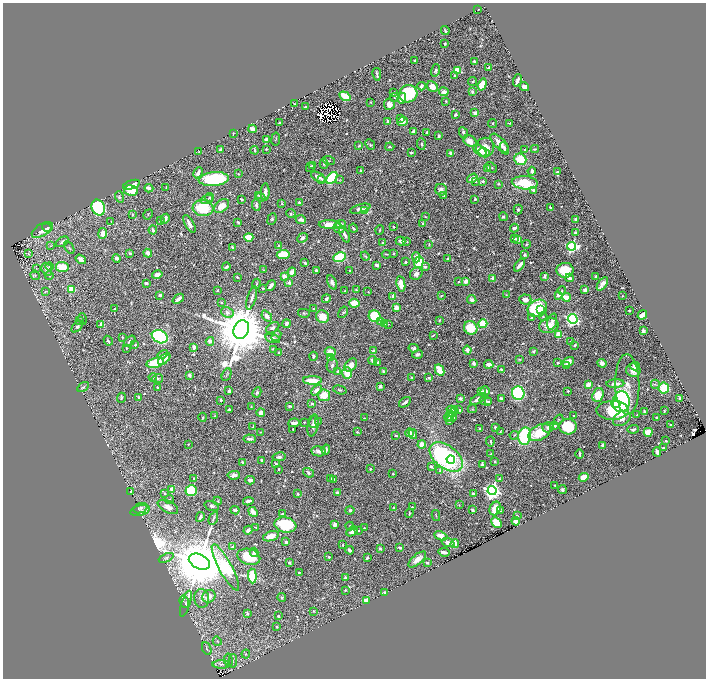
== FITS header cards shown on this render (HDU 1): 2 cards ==
NAXIS1  =                 1407
NAXIS2  =                 1352

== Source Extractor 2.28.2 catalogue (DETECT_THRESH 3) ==
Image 1407 x 1352 px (HDU 1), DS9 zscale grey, zoomed out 1/2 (1 PNG px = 2 x 2 image px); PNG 708 x 680 px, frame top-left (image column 2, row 1351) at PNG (3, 3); each listed source drawn as its Kron ellipse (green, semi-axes under 4 px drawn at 4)
Background 0.663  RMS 0.011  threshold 0.0333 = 3 sigma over >= 5 px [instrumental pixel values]
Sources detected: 767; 40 cannot appear on this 1/2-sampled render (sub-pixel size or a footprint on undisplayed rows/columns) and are neither listed nor drawn; of the other 727, the 500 brightest by FLUX_AUTO listed and drawn (227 fainter detections omitted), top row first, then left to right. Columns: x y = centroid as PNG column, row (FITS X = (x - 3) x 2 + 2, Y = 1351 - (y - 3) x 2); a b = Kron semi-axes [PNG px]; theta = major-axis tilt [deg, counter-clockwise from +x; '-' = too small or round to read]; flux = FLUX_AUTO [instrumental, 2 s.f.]
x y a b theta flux
478 9 2 2 - 1.8
445 31 4 2 - 2.5
445 44 4 3 - 2.6
415 60 2 2 - 1.8
474 61 2 2 - 5.6
489 68 4 2 - 8.6
436 70 6 4 73 4.2
457 71 3 3 - 95
377 74 6 2 -80 4.3
455 75 4 3 - 3.1
517 80 6 2 70 12
473 81 5 4 - 3.4
482 85 6 4 71 54
422 86 4 3 - 5.5
432 87 6 5 - 19
524 87 5 3 - 14
444 92 5 4 - 12
472 92 4 3 - 6.1
394 93 4 3 - 3.3
408 94 9 8 - 150
345 96 6 3 -33 68
394 98 4 3 - 2.7
402 98 5 3 - 23
446 101 3 3 - 1.7
370 102 3 2 - 1.8
295 104 2 2 - 1.9
389 104 6 5 - 16
306 107 3 2 - 3.5
475 113 3 2 - 19
455 115 3 2 - 5.1
401 119 4 3 - 4.3
387 121 3 3 - 3.3
402 121 5 4 - 18
279 123 3 2 - 3.5
493 123 4 3 - 2.7
510 123 3 2 - 2
252 129 4 3 - 12
413 131 4 3 - 5.6
427 132 3 2 - 4.7
233 133 3 2 - 2
463 133 6 3 -64 4.6
439 136 4 3 - 3.5
266 139 2 2 - 19
276 139 6 2 81 2.1
470 141 7 5 -33 19
499 143 12 5 -47 22
421 144 6 3 -85 3.9
370 145 6 3 -48 4.1
359 146 2 2 - 3
390 147 4 2 - 2.5
485 147 10 9 - 26
504 148 6 3 -67 6.7
266 149 2 2 - 2
535 149 4 2 - 3.6
220 150 3 2 - 5.8
255 150 4 2 - 2.3
525 150 3 3 - 4.1
199 151 2 2 - 2.4
480 151 7 4 -39 33
484 152 5 3 - 27
411 153 3 2 - 4.2
451 153 3 2 - 9.1
520 159 6 5 - 63
329 161 6 3 -19 2.1
324 164 5 4 - 3.2
312 165 3 3 - 1.8
310 167 5 3 - 4.3
487 168 3 3 - 11
491 168 6 3 -39 3.1
361 171 3 2 - 2.4
532 171 4 3 - 12
557 172 3 3 - 2.1
198 173 6 3 62 14
238 174 2 2 - 2
318 177 8 3 -29 17
332 178 7 4 50 180
472 178 5 3 - 14
214 179 15 7 5 180
322 179 3 2 - 2.2
340 180 4 3 - 2.1
476 181 3 3 - 3.6
483 181 3 3 - 5
525 183 13 6 -4 91
498 184 4 3 - 2.6
131 185 9 4 18 30
166 187 2 2 - 1.8
149 188 4 3 - 17
131 190 7 5 -11 52
441 190 6 5 - 11
533 190 2 2 - 14
265 192 9 3 87 14
258 195 4 3 - 2.3
444 195 3 3 - 1.7
119 197 6 4 -71 3.4
209 197 4 3 - 2.9
261 197 5 3 - 3.7
207 199 6 3 17 3.8
242 199 3 3 - 3.2
475 199 4 3 - 3.9
299 203 3 2 - 4.6
282 204 2 2 - 2.7
256 205 6 3 -84 5.6
222 206 8 5 39 33
98 207 8 6 -65 190
550 207 3 2 - 3.1
203 208 10 8 -5 97
360 209 10 4 16 11
518 209 5 3 - 3.2
365 211 3 3 - 98
132 214 4 2 - 1.8
148 214 5 3 - 2
291 214 4 3 - 2.6
425 217 3 2 - 1.7
503 217 4 4 - 4.2
165 219 5 3 - 11
272 219 6 3 68 4.3
575 219 2 2 - 14
301 220 5 4 - 6.8
161 221 3 3 - 6.5
111 222 4 3 - 1.7
238 222 3 2 - 4.6
189 224 10 3 -61 13
330 224 11 4 -2 27
341 224 5 3 - 7.7
422 224 3 2 - 3.5
47 227 5 4 - 4.6
394 227 2 2 - 2
339 228 6 4 -22 10
353 228 5 2 - 3
514 228 4 3 - 9.2
42 230 12 6 31 28
153 230 4 3 - 6.7
380 230 5 2 - 1.8
103 233 5 3 - 22
576 233 4 3 - 5.5
344 234 9 3 -65 11
249 237 4 3 - 64
302 238 6 3 40 7.2
514 238 3 3 - 3.5
518 239 2 2 - 28
400 241 5 3 - 5.6
62 242 7 4 35 7.2
407 242 3 3 - 1.9
382 243 3 2 - 2.4
429 244 3 3 - 2.3
526 244 4 3 - 2
51 246 3 3 - 1.9
278 246 3 3 - 2.3
572 246 4 4 - 350
69 247 7 3 -58 4.3
232 247 4 2 - 3.1
130 253 3 2 - 2.9
148 253 4 3 - 11
29 254 3 2 - 2.4
283 254 6 4 6 66
386 254 4 2 - 2.7
393 254 3 2 - 1.9
524 255 3 2 - 5.9
365 256 5 3 - 2.9
339 257 6 4 25 160
416 257 5 4 - 18
117 258 4 3 - 8.9
81 259 6 4 -34 8.2
447 259 2 2 - 3.5
406 262 3 2 - 4.6
419 262 5 4 - 62
305 263 3 2 - 4.8
377 265 3 3 - 7.7
519 265 7 2 52 18
49 266 4 3 - 4.2
62 267 6 5 - 48
226 267 4 3 - 5.5
425 267 4 3 - 5.5
37 269 4 3 - 1.9
47 269 7 5 -66 9.5
264 270 3 3 - 1.9
316 270 3 2 - 3.4
350 270 2 2 - 2.6
565 270 8 7 - 62
292 272 4 4 - 19
416 274 7 5 38 12
35 275 5 3 - 3.1
49 275 4 3 - 2.7
157 275 5 3 - 20
284 276 3 2 - 17
544 276 3 2 - 5.9
237 277 3 2 - 3.2
596 277 3 2 - 6.6
492 278 3 3 - 10
569 278 4 3 - 6.3
466 281 3 3 - 18
289 282 3 3 - 11
332 282 7 4 -65 11
459 282 4 3 - 2.3
146 283 3 2 - 9
256 284 5 3 - 3
401 284 8 4 -80 23
602 284 8 3 55 12
271 286 6 3 51 13
263 288 3 3 - 2.8
72 289 4 4 - 34
217 290 4 3 - 2.5
356 290 3 2 - 2.4
585 290 3 2 - 16
345 291 2 2 - 2
562 291 4 3 - 2.9
45 292 4 3 - 1.8
368 292 2 2 - 1.9
160 295 3 2 - 4.1
441 295 3 2 - 2.3
506 295 4 3 - 1.8
558 295 3 3 - 14
393 296 4 3 - 9.9
622 296 2 2 - 2.4
566 297 4 3 - 41
252 298 12 3 73 8.9
178 299 6 2 40 12
326 299 4 3 - 5.6
472 300 5 3 - 7.5
525 300 6 5 - 16
222 302 2 2 - 2.3
354 303 5 4 - 37
396 308 3 3 - 26
537 308 10 8 29 150
115 309 2 2 - 4.7
314 309 3 3 - 2.5
540 309 3 2 - 17
629 311 2 2 - 7.3
227 312 6 5 - 10
343 312 6 4 59 4.1
304 313 6 3 -14 3
642 315 5 3 - 15
267 316 6 4 -48 9.5
375 316 6 5 - 120
322 317 6 6 - 38
543 317 4 3 - 2.4
531 318 3 3 - 3.3
82 319 6 3 -78 2.6
573 319 5 4 - 370
439 320 4 3 - 2.2
79 321 4 3 - 4.8
380 322 3 3 - 15
552 322 8 4 72 7.1
385 323 4 3 - 5.7
287 324 4 3 - 8.1
388 324 3 3 - 1.9
483 324 4 4 - 75
101 325 3 3 - 9
549 326 10 7 11 28
77 327 7 4 46 5.2
273 328 7 4 33 7.6
471 328 7 6 - 67
241 329 9 7 67 22000
643 331 3 2 - 11
559 334 3 3 - 48
433 335 4 2 - 2
276 336 6 4 50 4.2
122 337 3 3 - 1.8
160 337 8 6 -26 230
273 339 7 4 -17 14
108 341 5 2 - 4.7
130 341 7 3 44 4.2
210 341 4 3 - 12
570 342 3 3 - 3.6
135 345 3 2 - 2.1
575 345 3 2 - 3.8
194 347 4 2 - 7.4
126 348 2 2 - 2.6
414 348 5 4 - 6
273 349 2 2 - 1.9
467 350 4 3 - 11
373 351 4 3 - 8.5
534 351 4 3 - 3.8
330 352 5 4 - 19
278 353 3 2 - 1.8
163 354 5 3 - 7.2
417 354 5 3 - 4.7
313 356 4 4 - 5.8
331 357 4 3 - 19
164 359 7 3 43 18
519 359 4 2 - 2.3
372 360 5 3 - 7.5
378 362 3 3 - 3.3
568 362 6 4 28 18
155 363 8 5 15 96
473 363 3 3 - 8.7
558 363 3 2 - 3
602 363 4 4 - 7.9
489 364 5 3 - 17
332 365 7 5 80 6.4
351 365 7 5 47 18
567 366 4 3 - 2.6
635 366 5 4 - 19
501 369 3 3 - 4.9
440 370 6 4 -61 33
633 370 7 7 - 22
338 371 3 3 - 5.2
383 371 3 2 - 2.3
347 373 6 4 -74 45
190 375 4 3 - 5.7
227 375 7 3 65 2.7
153 377 4 3 - 3.1
412 377 4 3 - 1.8
429 378 3 2 - 2.9
157 379 6 3 10 4.2
312 380 9 3 -1 50
615 384 9 3 3 17
655 384 4 3 - 3
588 385 4 3 - 22
627 385 30 12 -88 39
380 386 3 3 - 5.4
83 387 6 3 31 4.2
157 387 2 2 - 2.7
664 388 5 5 - 68
316 390 6 4 45 17
340 390 7 3 -17 2.9
229 391 3 2 - 5.1
485 391 5 4 - 12
568 391 2 2 - 2.7
257 392 5 4 - 4
481 392 3 3 - 5.5
518 393 7 6 - 220
324 395 6 6 - 49
598 395 7 5 71 41
138 397 3 3 - 3.2
121 398 5 3 - 2.5
460 398 4 3 - 7.7
501 398 4 2 - 5.4
680 398 4 2 - 6.3
478 399 8 3 31 15
221 400 3 3 - 3.3
486 401 6 4 -17 4.4
405 402 7 3 36 6.9
489 402 3 2 - 2.4
621 402 10 8 84 360
312 404 3 3 - 4.3
616 404 5 4 - 62
290 406 3 3 - 4.2
251 407 3 2 - 2.2
229 409 3 2 - 4
472 409 4 4 - 1.9
453 410 6 4 -14 13
459 410 4 3 - 7
612 410 16 9 0 160
645 411 3 2 - 4.4
664 411 3 2 - 2.6
261 413 4 3 - 16
452 413 5 3 - 8.3
637 415 3 2 - 3
214 416 4 3 - 2
449 416 5 2 - 6.3
574 416 3 2 - 10
203 417 4 3 - 2.6
452 417 5 4 - 19
364 418 2 2 - 2.1
622 418 9 6 34 22
657 418 2 2 - 2.3
559 420 5 3 - 2.6
314 421 7 4 81 5.7
318 421 3 3 - 1.8
449 421 3 3 - 3
304 422 2 2 - 2.3
294 423 6 3 4 11
671 424 2 2 - 2.5
554 425 4 3 - 5.2
253 426 4 2 - 1.7
313 426 10 5 78 9.8
495 427 3 2 - 3.9
548 427 6 5 - 8.3
568 427 8 7 - 130
293 429 2 2 - 1.9
479 429 3 2 - 2.1
633 429 5 3 - 5
500 431 3 2 - 2.3
261 432 3 2 - 2.1
357 432 4 3 - 2.2
648 432 4 4 - 52
409 433 4 4 - 19
540 433 12 7 29 61
413 434 5 3 - 4.7
396 435 4 3 - 3
514 435 5 3 - 2.5
525 436 9 6 82 210
250 439 6 3 -4 9.2
490 441 5 2 - 2.7
666 441 2 2 - 3.2
188 444 3 2 - 1.9
422 445 4 4 - 25
603 446 4 3 - 9.9
663 448 3 2 - 2.4
326 449 5 3 - 7.6
319 451 7 5 -9 11
657 452 4 3 - 16
491 454 3 2 - 2.7
580 454 5 2 - 4.4
279 457 6 4 10 6.6
446 457 19 11 -38 370
451 460 4 3 - 28
262 461 3 2 - 7.4
242 462 3 2 - 5.2
495 462 3 3 - 3.4
276 464 4 3 - 3.4
482 465 4 3 - 4.3
431 467 3 2 - 6.6
278 469 2 2 - 2.4
370 469 3 2 - 3.1
440 470 3 3 - 2.1
308 473 6 3 -37 5.9
393 474 2 2 - 2.9
234 475 6 4 5 13
584 477 5 4 - 52
194 478 2 2 - 4.9
331 479 3 2 - 3.9
334 479 3 3 - 2.6
499 479 4 3 - 3.3
250 480 4 2 - 11
555 485 3 2 - 2.2
172 489 3 2 - 45
562 489 4 4 - 4.2
191 490 5 5 - 120
131 491 3 3 - 2.5
492 491 4 4 - 940
337 492 3 2 - 4
165 493 3 2 - 1.9
298 494 2 2 - 4.5
473 494 3 3 - 4.2
170 499 4 3 - 2.8
217 501 4 3 - 2.6
248 501 5 2 - 7.1
459 505 3 3 - 1.7
212 506 7 4 -16 6.2
168 507 11 5 -26 16
412 507 2 2 - 2.9
140 508 7 5 23 6.2
394 508 3 2 - 1.9
495 509 7 5 66 51
235 510 4 3 - 4.1
350 510 4 4 - 3.6
472 510 3 3 - 4.8
140 511 10 5 13 6.9
500 511 3 2 - 2.2
253 512 5 4 - 18
409 513 4 3 - 2.7
282 514 3 2 - 3.2
436 515 5 2 - 2.2
517 516 3 2 - 2.3
200 517 5 2 - 9.5
213 518 7 2 66 2.8
516 521 4 4 - 13
496 523 6 4 -44 48
285 525 11 7 -10 100
335 525 3 3 - 15
350 526 4 3 - 2.7
255 527 3 2 - 2
364 528 2 2 - 2.2
248 530 5 3 - 11
359 530 2 2 - 2.9
352 531 6 4 28 11
271 536 8 5 18 22
441 536 7 4 -23 20
286 542 3 2 - 3.5
448 543 7 4 -19 15
455 544 4 3 - 22
343 545 4 2 - 2.8
232 547 4 3 - 3.8
380 548 3 3 - 5
400 548 3 2 - 8.2
350 550 4 2 - 11
254 552 5 3 - 5.7
444 552 5 2 - 13
249 557 11 8 -15 60
329 557 3 3 - 2.5
166 558 8 4 23 4.7
367 558 3 2 - 4.3
417 559 11 5 41 18
199 562 11 7 -26 25000
289 562 2 2 - 14
427 563 3 3 - 4.8
225 567 26 6 -62 280
299 572 4 3 - 1.7
252 576 7 4 -86 91
345 578 3 3 - 6
345 590 2 2 - 3.5
385 592 3 2 - 4.2
209 596 7 6 - 14
202 598 9 7 -83 14
282 598 4 4 - 3.1
366 601 4 3 - 12
184 602 6 4 -70 4.6
186 604 13 4 73 6.8
314 611 2 2 - 1.7
247 614 3 3 - 3.4
278 616 3 3 - 4.1
277 627 2 2 - 3.3
217 641 5 3 - 2.7
207 648 7 3 -68 2.6
246 654 4 4 - 3.5
228 660 6 3 -82 4.5
233 661 7 3 88 3.4
221 664 9 3 1 1.7
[227 fainter detections neither listed nor drawn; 40 sub-pixel or undisplayed-footprint detections neither listed nor drawn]